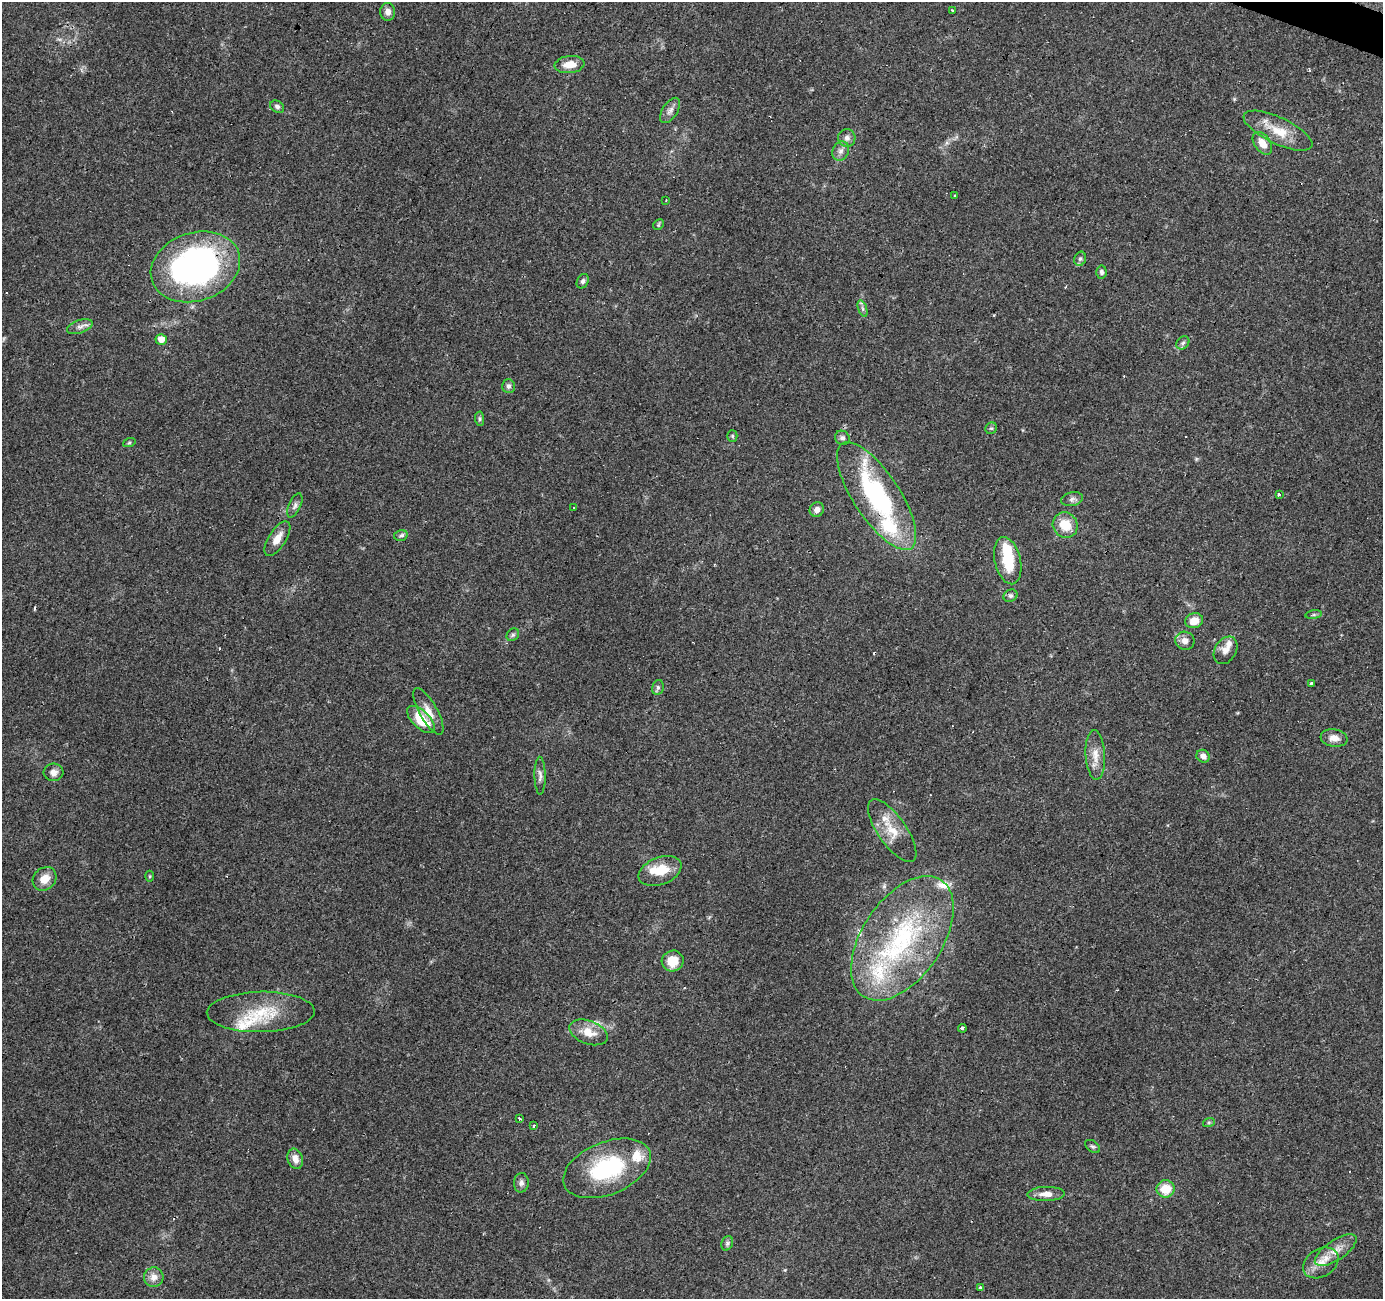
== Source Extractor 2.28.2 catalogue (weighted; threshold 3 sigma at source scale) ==
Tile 10 of 4 x 4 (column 2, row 3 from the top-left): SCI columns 1388-2768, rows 1570-2866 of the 5531 x 5667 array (HDU 1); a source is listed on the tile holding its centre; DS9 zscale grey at full resolution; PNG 1385 x 1301 px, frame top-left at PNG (2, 2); each listed source drawn as its Kron ellipse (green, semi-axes under 4 px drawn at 4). Shown black and unused: <1% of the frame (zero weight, under 3 of 4 exposures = <1% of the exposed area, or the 3 px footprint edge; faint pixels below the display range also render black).
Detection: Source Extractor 2.28.2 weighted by HDU 2 'WHT'; one run over the whole footprint, this tile lists its part. Background 0.109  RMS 0.006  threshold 0.0272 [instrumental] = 3 sigma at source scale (4.5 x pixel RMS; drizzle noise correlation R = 1.50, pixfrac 1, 0.0396/0.0396 arcsec/px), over >= 5 px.
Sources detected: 91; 1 inside a brighter object's white glare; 8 cosmic-ray / hot-pixel residue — neither listed nor drawn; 8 inside a brighter listed object's ellipse — not listed separately; the other 74 listed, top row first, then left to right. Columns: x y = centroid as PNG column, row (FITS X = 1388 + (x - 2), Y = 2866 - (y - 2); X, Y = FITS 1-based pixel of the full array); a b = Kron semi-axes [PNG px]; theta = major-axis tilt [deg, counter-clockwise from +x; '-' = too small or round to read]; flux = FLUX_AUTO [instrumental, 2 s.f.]
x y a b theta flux
952 10 3 2 - 0.9
388 12 9 7 -86 3.6
570 64 15 8 7 7.4
277 107 7 5 -32 1.9
670 110 14 7 57 3.3
1278 131 37 13 -25 15
847 138 9 8 - 2.6
1262 143 13 8 -55 7.1
841 151 10 8 63 3
955 196 3 2 - 0.74
666 200 3 3 - 0.59
658 225 6 4 45 0.78
1080 259 7 5 73 1.4
195 267 46 34 19 190
1101 272 6 5 - 1.6
583 281 8 5 62 1.5
863 309 8 4 -71 1.3
80 327 13 6 19 2.9
161 339 5 5 - 5.4
1183 343 7 5 46 1.4
508 386 7 6 - 1.9
480 419 7 4 -86 1
991 428 6 5 - 1.1
732 436 5 5 - 0.9
842 438 8 7 - 1.6
129 443 6 4 19 0.85
1279 495 3 3 - 3.2
877 496 63 23 -57 86
1072 499 11 7 13 2.1
295 505 13 6 65 2.2
574 507 2 2 - 0.53
817 509 7 7 - 2.9
1065 525 13 12 - 12
401 535 7 5 13 1.4
277 539 20 8 57 6.4
1008 561 24 13 -77 19
1010 596 7 6 - 1.5
1314 615 8 4 8 1.2
1194 621 9 7 17 7
513 635 7 5 44 1.2
1185 641 10 9 - 3.8
1225 650 15 10 58 4.7
1311 683 3 3 - 1.7
658 687 7 6 - 1.4
428 711 26 9 -60 7.2
421 719 17 8 -44 17
1334 738 13 8 -8 4.9
1095 755 25 9 -87 7.5
1203 756 7 6 - 3.1
54 772 10 9 - 3.1
540 776 19 5 -89 2.7
892 830 37 14 -55 14
660 871 22 13 22 14
150 876 5 3 - 0.6
45 879 13 10 44 6.8
902 938 70 40 56 99
673 961 11 10 - 11
261 1012 54 20 1 28
962 1028 4 3 - 2.3
589 1032 20 11 -20 9.4
520 1118 3 3 - 5.7
1209 1122 6 4 18 0.89
534 1126 3 3 - 2.4
1093 1146 8 5 -35 1.2
295 1159 10 7 -74 4.7
607 1168 46 26 22 55
521 1183 10 7 87 2.3
1166 1189 9 8 - 12
1046 1194 19 7 1 5.4
727 1243 7 5 69 1.4
1336 1250 24 10 34 8.3
1321 1263 19 13 32 8.3
154 1277 10 9 - 4.5
980 1288 4 3 - 1.6
Overlapping masked pixels (flux is a lower limit): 2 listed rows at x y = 195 267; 877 496